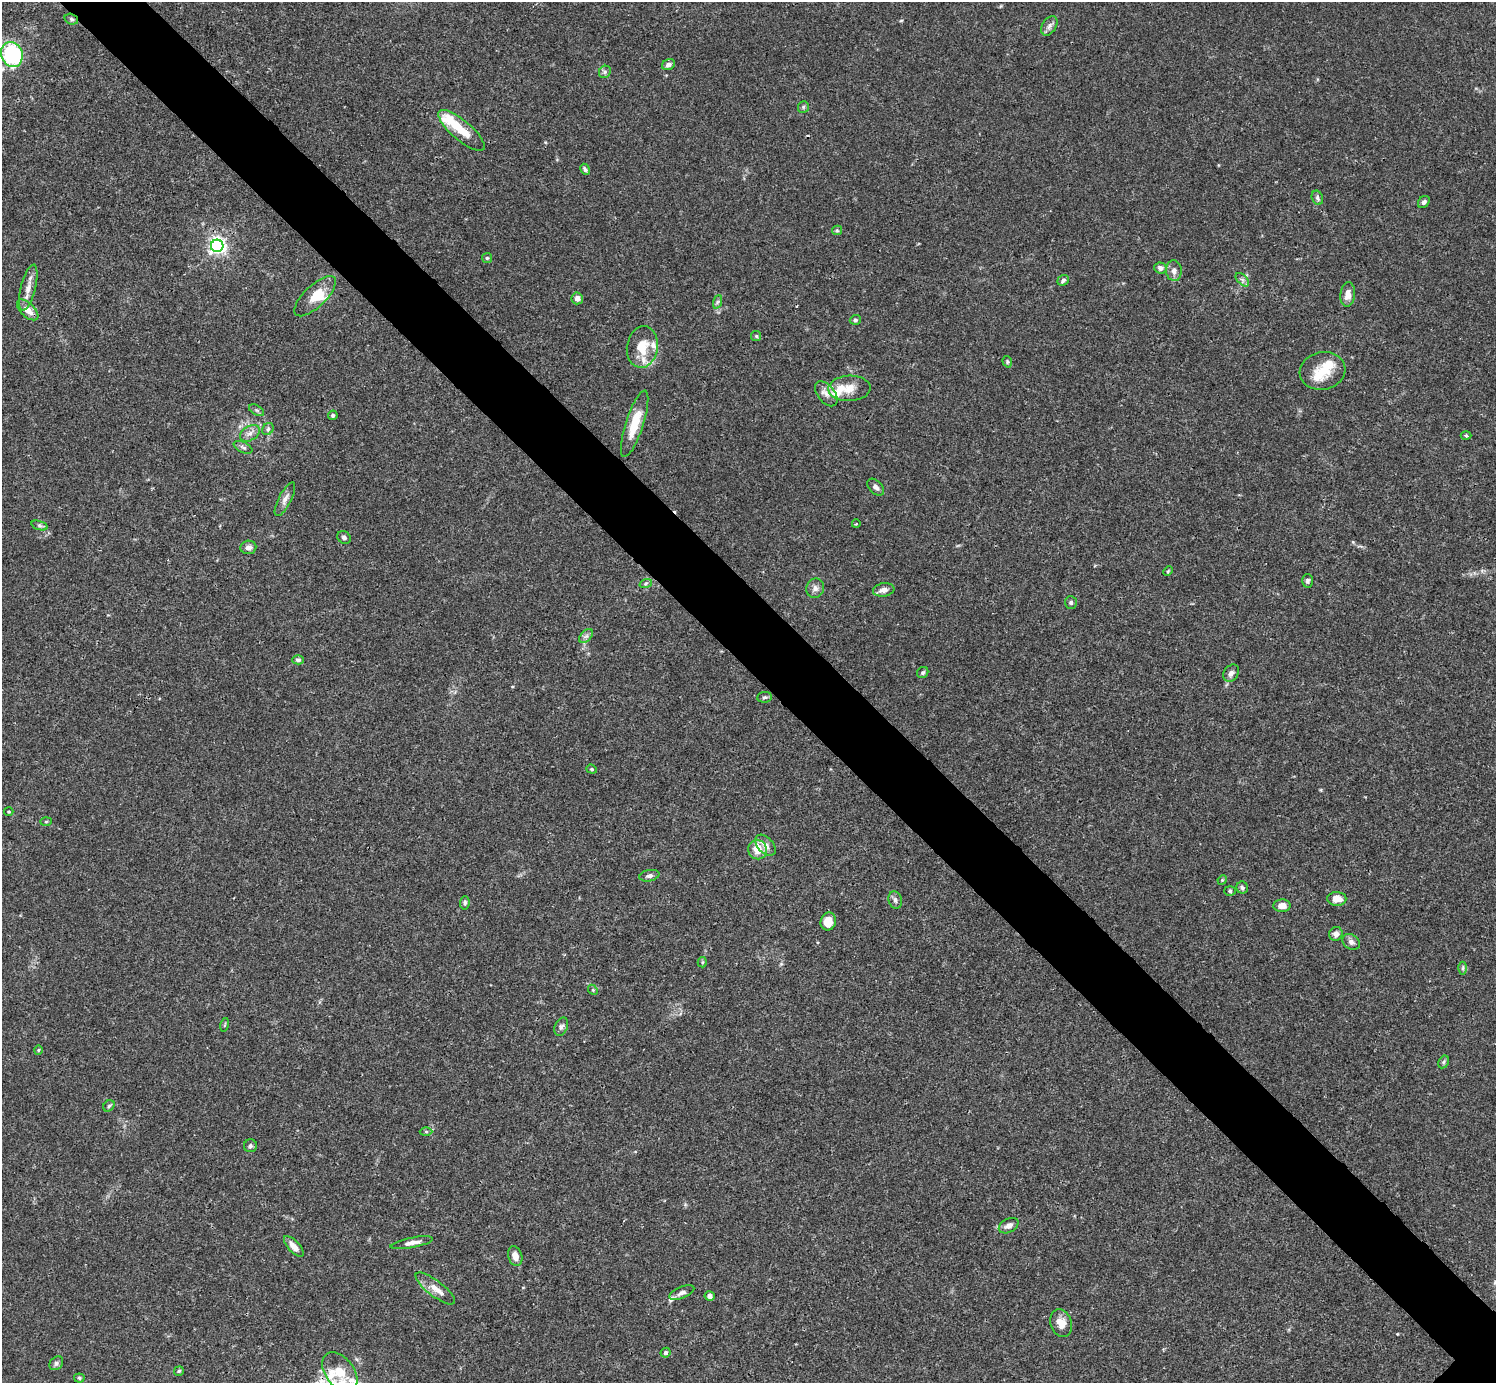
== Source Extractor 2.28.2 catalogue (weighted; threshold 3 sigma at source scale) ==
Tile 11 of 4 x 4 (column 3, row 3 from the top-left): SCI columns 2991-4484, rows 1539-2919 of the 5982 x 5981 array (HDU 1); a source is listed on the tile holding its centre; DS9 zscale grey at full resolution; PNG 1498 x 1385 px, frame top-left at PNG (2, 2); each listed source drawn as its Kron ellipse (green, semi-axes under 4 px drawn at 4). Shown black and unused: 6% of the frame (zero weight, under 3 of 4 exposures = <1% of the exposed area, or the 3 px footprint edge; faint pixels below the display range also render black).
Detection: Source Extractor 2.28.2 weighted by HDU 2 'WHT'; one run over the whole footprint, this tile lists its part. Background 0.0164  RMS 0.0022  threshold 0.0098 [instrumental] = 3 sigma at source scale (4.5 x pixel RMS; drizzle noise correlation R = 1.50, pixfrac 1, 0.05/0.05 arcsec/px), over >= 5 px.
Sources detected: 107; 1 inside a brighter object's white glare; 2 cosmic-ray / hot-pixel residue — neither listed nor drawn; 11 inside a brighter listed object's ellipse — not listed separately; the other 93 listed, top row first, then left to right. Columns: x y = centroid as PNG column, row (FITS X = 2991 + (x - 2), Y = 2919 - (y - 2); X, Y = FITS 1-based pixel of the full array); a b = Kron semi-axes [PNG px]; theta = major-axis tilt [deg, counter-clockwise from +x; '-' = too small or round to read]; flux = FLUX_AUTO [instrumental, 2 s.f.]
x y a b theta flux
71 19 7 5 -18 0.45
1049 26 10 7 58 0.88
12 54 13 10 -68 28
668 65 7 5 27 0.88
605 72 6 5 - 0.54
803 107 6 5 - 0.39
462 130 29 10 -40 5
585 169 6 4 -61 0.46
1317 198 7 5 -67 0.49
1424 202 6 5 - 0.65
837 230 5 4 - 0.26
217 246 6 6 - 81
487 258 5 5 - 0.29
1160 268 6 5 - 0.99
1174 271 10 8 -85 1.2
1063 280 6 5 - 0.62
1242 280 8 5 -45 0.64
28 288 24 7 76 2.1
1348 294 12 7 83 1.8
315 296 27 11 44 3.9
577 298 6 5 - 0.92
717 302 7 4 71 0.42
28 310 13 7 -43 2.3
855 320 5 5 - 0.43
756 336 5 5 - 0.3
642 347 21 15 81 4.6
1007 362 6 4 -72 0.32
1323 371 23 19 11 5
849 388 21 12 3 3.1
826 394 14 8 -51 1.4
256 410 8 4 -31 0.44
333 415 5 4 - 0.38
635 424 35 9 72 5.5
268 429 6 5 - 0.46
250 433 11 7 31 1.1
1466 436 5 3 - 0.28
243 447 10 5 -26 0.58
876 487 10 6 -46 0.75
285 499 18 6 63 1.2
856 524 4 3 - 0.21
40 526 8 4 -19 0.46
344 537 7 6 - 0.57
248 547 8 7 - 0.96
1168 571 5 3 - 0.23
1307 581 7 5 89 0.5
646 583 6 4 19 0.34
815 588 10 8 70 1
884 590 11 6 9 1.2
1071 603 6 6 - 0.46
586 636 8 5 44 0.62
298 660 6 4 4 0.52
923 672 6 5 - 0.44
1231 673 9 7 52 0.94
764 697 7 5 4 0.43
592 769 5 4 - 0.29
9 812 5 4 - 0.23
46 822 6 4 2 0.25
765 845 12 7 -47 1.7
757 850 10 9 - 3.1
649 876 10 5 12 0.78
1222 880 5 4 - 0.23
1242 888 6 6 - 0.46
1230 891 6 5 - 0.35
1337 899 9 7 0 2.6
895 900 9 6 -72 0.79
465 903 7 5 85 0.49
1282 906 8 6 4 1.8
828 921 9 7 78 2.9
1336 934 7 6 - 1
1351 942 9 7 -36 0.88
702 962 5 4 - 0.27
1463 968 6 4 89 0.37
593 990 5 4 - 0.28
225 1025 7 3 76 0.21
561 1027 9 6 65 0.65
38 1050 4 4 - 0.23
1444 1062 7 5 62 0.4
109 1106 6 5 - 0.36
426 1132 6 4 -1 0.36
250 1146 6 6 - 0.49
1009 1226 10 6 29 1.2
412 1243 21 5 11 1.5
294 1246 13 5 -47 1.8
515 1256 10 7 -74 1.7
435 1289 24 8 -37 2.2
682 1293 13 5 23 0.91
709 1296 5 4 - 0.89
1061 1323 14 10 -72 2.4
666 1353 5 4 - 0.47
56 1363 8 6 45 0.55
179 1371 5 4 - 0.31
340 1372 22 14 -53 4.9
79 1378 5 4 - 0.36
Overlapping masked pixels (flux is a lower limit): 1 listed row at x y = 71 19